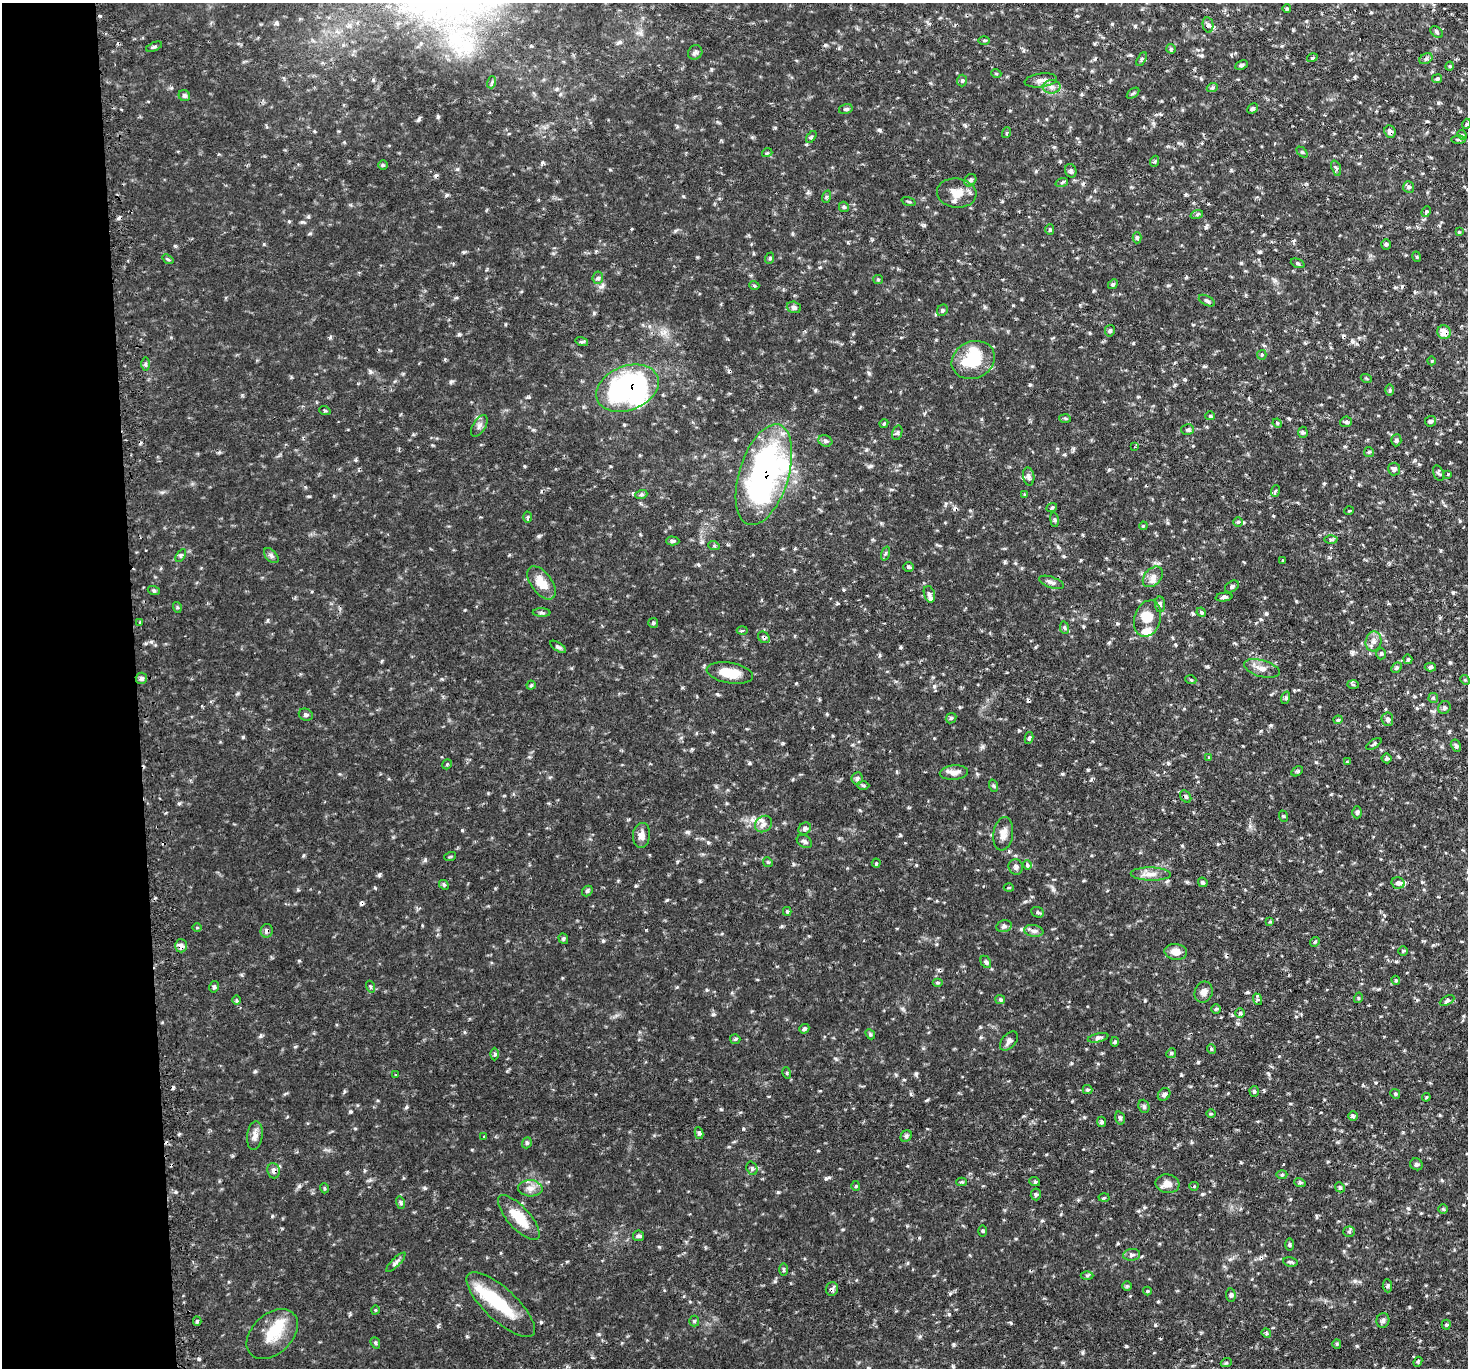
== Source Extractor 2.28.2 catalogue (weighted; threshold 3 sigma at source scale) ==
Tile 4 of 3 x 3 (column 1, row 2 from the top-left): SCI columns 28-1493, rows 1511-2876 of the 4449 x 4416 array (HDU 1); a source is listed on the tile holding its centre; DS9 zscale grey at full resolution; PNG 1470 x 1370 px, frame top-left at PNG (2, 3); each listed source drawn as its Kron ellipse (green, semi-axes under 4 px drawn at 4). Shown black and unused: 9% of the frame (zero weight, under 2 of 3 exposures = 4% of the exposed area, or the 3 px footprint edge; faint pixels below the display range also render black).
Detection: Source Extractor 2.28.2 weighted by HDU 2 'WHT'; one run over the whole footprint, this tile lists its part. Background 0.106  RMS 0.0079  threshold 0.0357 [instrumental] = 3 sigma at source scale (4.5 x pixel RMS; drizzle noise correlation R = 1.50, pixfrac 1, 0.05/0.05 arcsec/px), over >= 5 px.
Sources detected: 287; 2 inside a brighter object's white glare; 10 cosmic-ray / hot-pixel residue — neither listed nor drawn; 6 inside a brighter listed object's ellipse — not listed separately; the other 269 listed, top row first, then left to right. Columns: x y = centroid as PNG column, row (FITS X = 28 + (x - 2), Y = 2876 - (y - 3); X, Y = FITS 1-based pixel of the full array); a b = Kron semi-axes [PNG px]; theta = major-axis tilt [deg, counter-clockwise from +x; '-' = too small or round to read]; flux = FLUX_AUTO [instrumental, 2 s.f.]
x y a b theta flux
1287 8 4 3 - 0.99
1208 25 8 5 -80 2.1
1437 32 7 4 -38 1.4
984 40 5 3 - 0.98
154 47 8 4 22 1.4
1171 49 5 5 - 1.1
695 52 7 6 - 2
1312 58 5 3 - 0.88
1142 59 8 4 62 1.3
1426 59 7 5 28 1.7
1241 65 7 4 27 1.5
1450 66 5 3 - 0.81
996 73 5 3 - 0.73
1437 79 5 4 - 1.1
962 80 6 5 - 1.4
1041 80 16 7 7 4.3
492 82 6 4 72 1.3
1052 87 9 6 1 3.6
1212 88 5 3 - 1.1
1133 93 7 3 36 1.1
184 96 6 5 - 1.8
846 109 7 5 15 1.4
1252 109 5 4 - 1.7
1466 124 5 3 - 0.79
1390 131 6 5 - 3.5
1006 133 5 3 - 0.84
1462 135 5 4 - 1.1
811 137 7 3 53 1
1458 140 7 3 -1 1.2
1302 152 6 4 -44 1.1
767 153 5 3 - 0.77
1155 161 5 3 - 1.1
383 165 5 4 - 1.1
1336 168 8 4 -70 1.6
1071 171 7 5 -68 1.8
970 180 7 5 47 1.8
1062 182 6 4 19 1.3
1409 187 6 5 - 1.5
957 193 20 14 -7 12
826 197 6 4 71 1.2
908 201 7 3 -19 0.99
844 207 5 5 - 1.2
1426 212 6 4 64 1.5
1197 214 6 4 20 1.3
1050 230 5 4 - 1.2
1459 232 4 4 - 0.67
1137 238 6 4 89 1.5
1386 244 5 4 - 1.1
1417 257 5 3 - 0.74
770 258 6 3 72 1
168 259 6 3 -36 1.1
1298 263 7 4 -21 1.1
598 278 6 5 - 1.8
878 279 5 4 - 0.99
1113 284 5 4 - 1.2
754 285 5 3 - 0.93
1207 301 9 5 -28 1.6
794 307 7 5 -17 2.1
942 310 6 5 - 1.6
1110 331 6 5 - 1.7
1444 332 7 6 - 7.4
582 342 6 4 -17 1.2
1262 355 5 4 - 0.97
973 360 22 18 25 34
1432 361 4 3 - 0.76
146 364 6 4 90 1.4
1366 378 5 3 - 0.85
627 388 32 22 22 190
1390 390 6 4 89 1.2
325 411 6 3 -20 0.84
1210 416 5 4 - 1
1065 418 6 4 -3 0.98
1431 421 5 5 - 1.6
1346 422 6 5 - 1.4
884 423 4 3 - 1.1
1277 423 5 4 - 1
479 426 12 6 59 3
1188 430 6 5 - 1.5
1303 432 6 4 -86 1.3
897 433 7 5 73 1.7
1396 440 6 5 - 2
825 441 7 5 -22 1.8
1135 447 3 2 - 0.66
1369 452 5 5 - 1.1
1394 469 6 6 - 2.3
1439 473 8 5 -68 1.6
1448 474 4 2 - 0.57
764 475 52 24 73 220
1029 476 9 5 -81 2.2
1275 491 6 3 71 1.1
1025 494 4 4 - 0.83
641 495 6 4 19 1.3
1052 507 5 3 - 0.9
1349 511 5 3 - 0.68
527 517 5 3 - 1.1
1054 520 7 4 -82 1.4
1238 522 5 5 - 1.1
1143 526 4 3 - 0.74
1331 539 6 4 -1 1.3
673 541 6 4 -2 1.7
714 546 6 3 -19 1.1
885 553 7 3 71 1.3
181 555 7 4 57 1.4
271 556 9 5 -46 2.2
1282 560 3 2 - 0.72
908 567 5 4 - 1.2
1153 577 12 8 46 4.8
1051 582 13 5 -19 2.8
541 583 19 10 -53 13
1232 586 7 5 34 1.8
154 591 6 4 -19 1.2
929 594 8 5 -72 2.1
1224 597 8 3 7 1.6
1160 604 8 5 -88 1.9
177 607 5 3 - 1
1201 612 5 4 - 1.1
542 613 9 4 -1 1.6
1148 619 19 13 72 11
140 622 3 2 - 0.74
653 623 5 5 - 1.2
1064 627 6 4 -82 1.5
742 630 5 3 - 1.1
764 637 6 5 - 1.6
1373 641 10 8 77 4
558 647 9 4 -33 1.6
1381 654 5 4 - 1.2
1408 659 5 4 - 1
1396 667 6 4 49 1.7
1430 667 5 4 - 1.5
1262 668 18 8 -16 6.2
730 673 23 10 -9 16
141 678 6 5 - 2.4
1191 680 5 3 - 0.77
1465 680 5 4 - 0.88
1353 684 6 4 -2 0.94
531 685 4 4 - 1.2
1285 698 6 4 71 1.3
1433 698 5 5 - 1.1
1444 708 6 6 - 1.7
306 715 7 6 - 1.8
951 718 6 4 44 1.3
1387 719 7 6 - 2.7
1338 720 4 4 - 1.1
1029 738 6 4 79 1.4
1374 744 9 3 34 1.2
1456 746 6 4 -61 1.9
1209 758 4 3 - 0.83
1387 758 5 5 - 1.4
1347 762 4 4 - 0.68
447 764 5 3 - 0.8
1297 771 6 4 29 1
954 772 14 7 4 5.1
857 778 6 5 - 2.4
863 785 6 4 -2 1.2
994 786 6 4 -71 1.1
1186 796 7 5 -52 1.8
1357 812 6 4 90 1.5
1283 816 6 3 -71 0.85
764 824 9 7 38 3.8
805 828 7 5 36 2.3
1003 834 17 10 82 6.3
641 835 12 8 85 4.8
804 841 8 5 -33 1.8
450 857 6 3 19 0.8
768 862 5 4 - 1.1
876 863 4 4 - 0.89
1027 865 5 4 - 1.3
1016 867 8 7 - 2.3
1151 874 20 6 -1 6
1203 882 5 4 - 1.2
1398 883 6 5 - 2.8
444 885 5 4 - 1.2
1009 888 5 3 - 0.75
587 891 6 4 48 1.4
787 911 4 4 - 1
1038 912 6 5 - 1.6
1270 921 4 3 - 0.87
1004 926 8 6 13 2.1
197 928 5 3 - 0.79
267 931 7 6 - 2.2
1034 931 9 6 -9 2.6
563 939 5 4 - 1.4
1315 942 5 4 - 0.91
181 946 6 6 - 3.9
1403 951 5 5 - 1
1176 952 11 8 -8 6.7
986 962 6 5 - 1.8
1396 980 4 4 - 0.95
938 983 5 3 - 1.1
214 987 6 4 77 1.5
370 987 6 4 -71 1.2
1204 992 11 9 69 4.2
1358 998 5 3 - 0.78
1000 999 5 4 - 1.2
1257 999 6 4 -72 1.3
237 1000 5 3 - 1
1447 1001 8 4 28 1.6
1216 1009 5 4 - 1.2
1240 1013 5 5 - 1.2
804 1029 5 4 - 1.7
870 1034 5 4 - 1.1
1098 1038 10 4 12 2.2
735 1039 5 5 - 1.1
1009 1041 11 7 48 3.1
1115 1042 5 4 - 1.3
1211 1049 5 3 - 0.84
1171 1053 5 4 - 1.1
495 1054 6 4 -89 1.3
787 1073 6 3 -73 0.9
396 1075 3 2 - 0.61
1088 1090 5 4 - 1.2
1254 1091 5 4 - 1.3
1164 1094 7 5 47 2.5
1395 1094 5 4 - 0.99
1426 1097 4 3 - 0.84
1144 1106 7 5 -68 1.6
1211 1114 5 3 - 0.87
1353 1116 5 4 - 1.5
1120 1118 7 4 -75 1.8
1101 1122 5 4 - 1.7
699 1133 6 4 -80 1.6
255 1135 14 8 83 4.7
906 1136 6 5 - 1.6
484 1137 3 2 - 0.74
527 1143 6 4 70 1.3
1416 1164 6 5 - 1.7
752 1168 7 5 -70 1.6
274 1171 7 6 - 3.2
1282 1175 5 3 - 1.1
961 1182 5 4 - 1
1035 1182 5 3 - 1
1300 1183 6 4 -18 1.2
1167 1184 12 9 -8 5.8
856 1186 5 3 - 0.85
1194 1186 4 4 - 0.88
1340 1187 5 4 - 1.4
324 1188 5 3 - 0.78
530 1188 12 8 -3 5
1036 1194 6 5 - 1.7
1104 1198 5 3 - 0.84
401 1203 6 4 -72 1.5
1443 1209 5 5 - 1
519 1218 28 11 -48 19
982 1231 5 3 - 0.97
1349 1232 5 5 - 1.4
638 1236 6 5 - 1.5
1289 1245 6 3 90 1.1
1132 1255 8 6 8 2.3
396 1262 13 4 45 2.5
1290 1262 7 4 -8 1.4
784 1269 6 3 -90 1.4
1087 1275 6 4 0 1.1
1127 1286 5 4 - 1
1387 1286 6 4 -84 1.4
832 1289 7 6 - 2.3
1147 1291 4 4 - 0.82
1231 1295 6 4 -83 1.9
501 1304 44 16 -43 33
375 1310 5 3 - 0.75
197 1321 4 4 - 1.4
694 1321 5 5 - 1.2
1383 1321 7 6 - 1.8
1446 1325 5 4 - 1.2
1266 1333 5 4 - 0.97
272 1334 29 20 43 21
375 1343 6 4 -69 1.2
1337 1344 5 4 - 0.97
1418 1362 5 4 - 1.1
1226 1363 5 3 - 0.9
Overlapping masked pixels (flux is a lower limit): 9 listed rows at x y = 1390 131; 1444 332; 627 388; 764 475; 764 637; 267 931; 181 946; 274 1171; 832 1289
Unlisted compact peaks at least as high as the median listed source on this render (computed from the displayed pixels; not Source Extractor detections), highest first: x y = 379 875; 243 737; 199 1359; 350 1112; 880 130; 603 941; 462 830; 743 1129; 1198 1062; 826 1178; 1155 1325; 539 536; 1088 770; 1408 1208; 299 1186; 425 1188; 255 1071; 425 860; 1030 385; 900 835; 1011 1323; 825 45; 151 642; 667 900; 370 372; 447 195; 406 1107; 459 334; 375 888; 179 803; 916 1074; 1112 24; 272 1216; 1202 1194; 419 119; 302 222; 750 763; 438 117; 721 1109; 775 1281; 687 832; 1316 762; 175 246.